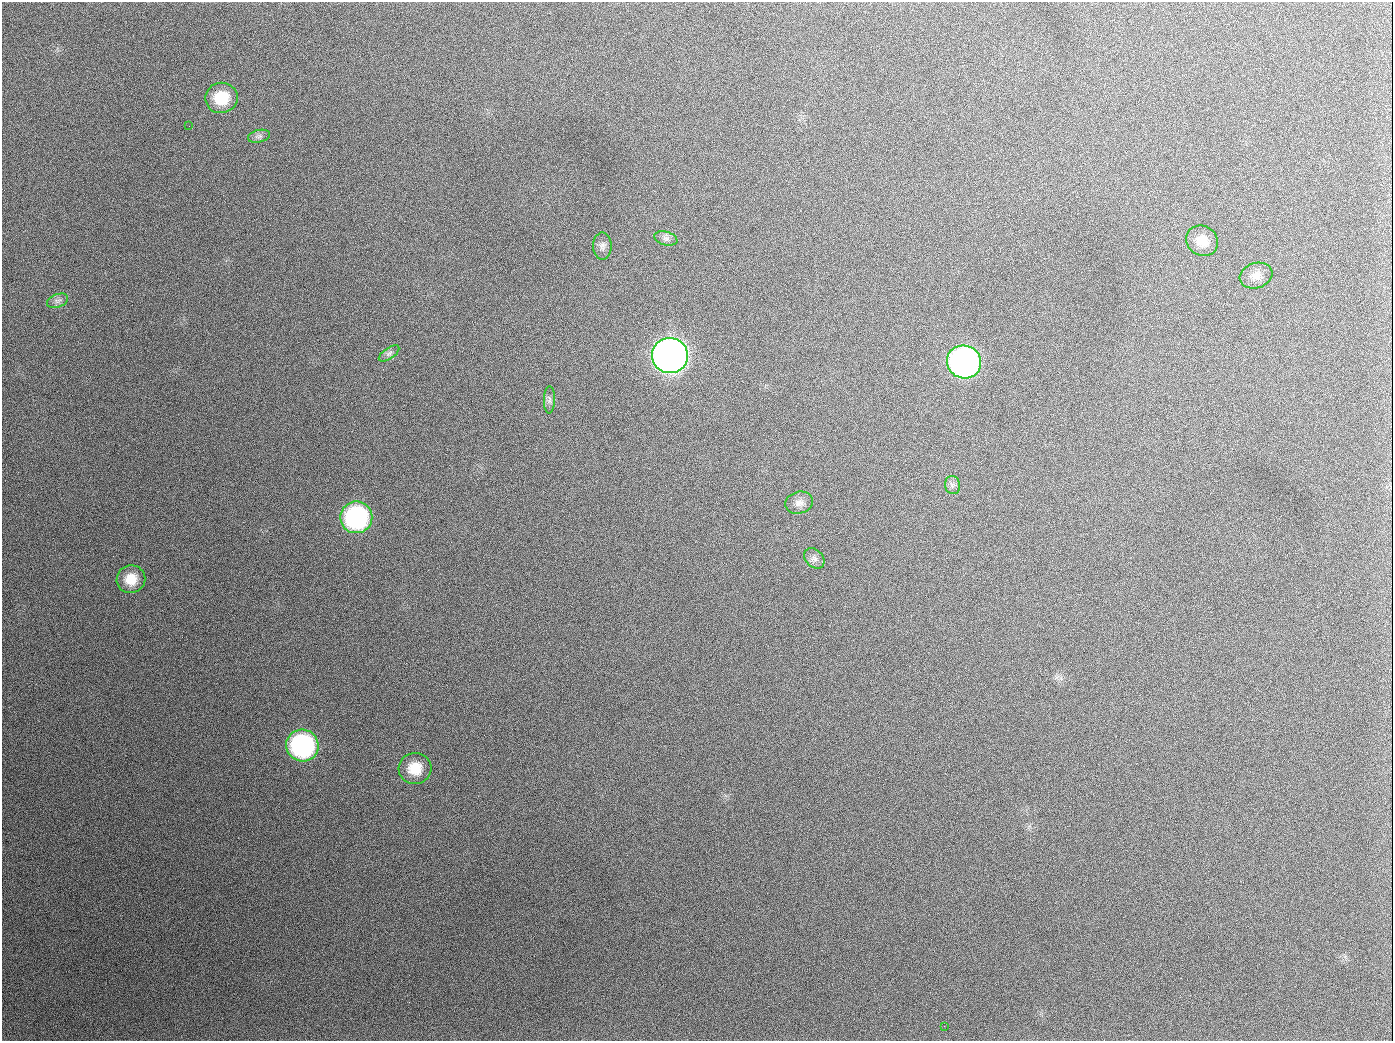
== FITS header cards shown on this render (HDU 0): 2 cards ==
NAXIS1  =                 1391
NAXIS2  =                 1039

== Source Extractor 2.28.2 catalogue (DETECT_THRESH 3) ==
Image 1391 x 1039 px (HDU 0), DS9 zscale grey, 1 PNG px = 1 image px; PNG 1395 x 1043 px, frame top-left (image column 1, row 1039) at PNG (2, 2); each listed source drawn as its Kron ellipse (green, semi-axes under 4 px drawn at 4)
Background 1790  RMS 77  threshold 230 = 3 sigma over >= 5 px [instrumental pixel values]
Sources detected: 20; all 20 listed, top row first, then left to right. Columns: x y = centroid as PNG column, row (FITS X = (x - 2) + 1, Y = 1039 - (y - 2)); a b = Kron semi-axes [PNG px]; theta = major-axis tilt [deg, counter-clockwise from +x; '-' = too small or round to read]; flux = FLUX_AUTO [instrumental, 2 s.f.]
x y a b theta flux
221 98 16 15 - 1.7e+05
189 126 2 2 - 6.9e+03
259 136 11 6 13 1.9e+04
666 238 12 6 -14 2.2e+04
1202 241 16 14 -36 7.6e+04
602 246 13 9 -90 2.8e+04
1256 276 16 12 18 5.0e+04
57 301 11 6 21 2.3e+04
389 353 12 5 34 1.9e+04
670 356 18 17 - 4.7e+06
964 362 17 16 - 2.0e+06
549 400 13 5 89 1.9e+04
952 485 9 7 -80 1.9e+04
799 503 14 11 15 3.6e+04
356 517 16 16 - 8.4e+05
814 558 11 8 -44 2.5e+04
131 579 14 13 - 1.0e+05
302 745 16 16 - 8.8e+05
415 768 16 15 - 1.1e+05
944 1026 2 2 - 5.5e+03